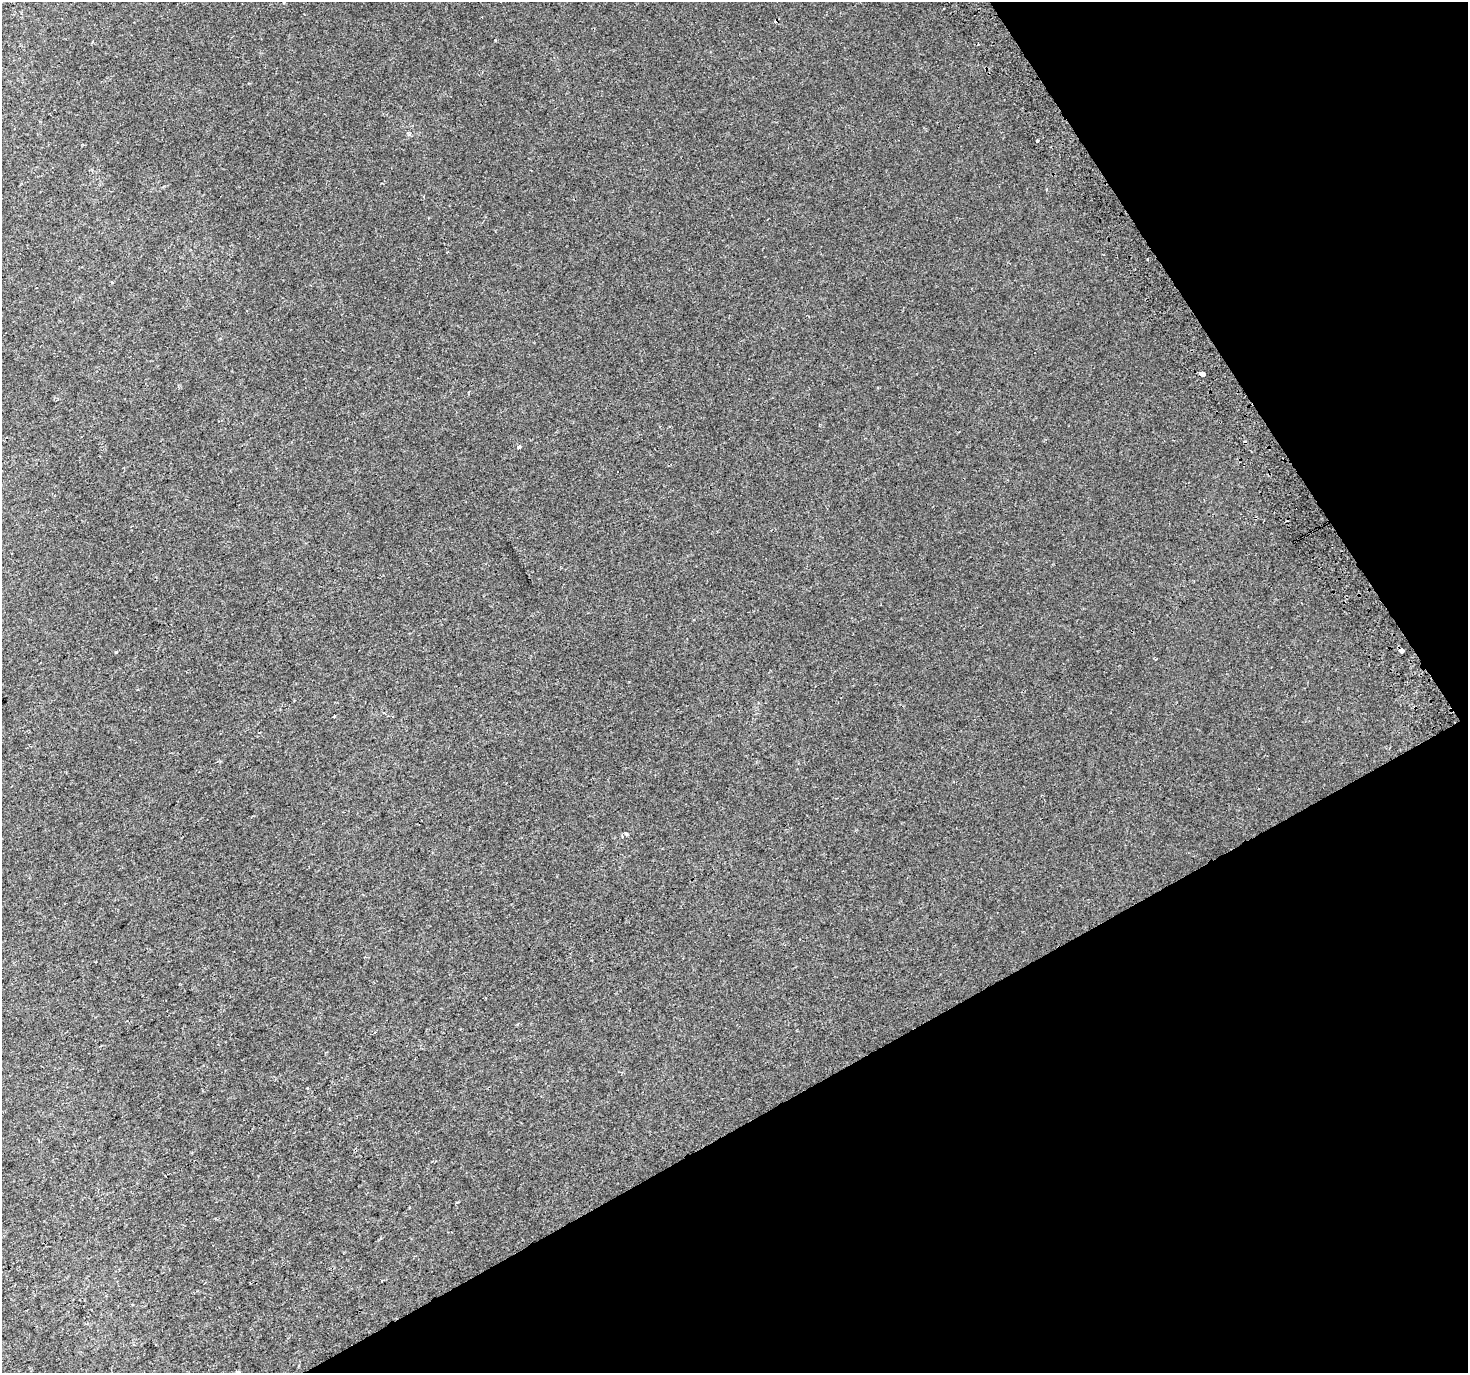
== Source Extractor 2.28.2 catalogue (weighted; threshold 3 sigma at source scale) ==
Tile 12 of 4 x 4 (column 4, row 3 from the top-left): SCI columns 4441-5906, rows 1568-2938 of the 5943 x 5816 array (HDU 1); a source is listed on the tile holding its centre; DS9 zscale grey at full resolution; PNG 1470 x 1375 px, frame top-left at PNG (2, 2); no overlay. Shown black and unused: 28% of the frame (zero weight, under 2 of 3 exposures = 3% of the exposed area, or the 3 px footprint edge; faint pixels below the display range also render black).
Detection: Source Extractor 2.28.2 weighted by HDU 2 'WHT'; one run over the whole footprint, this tile lists its part. Background 0.00151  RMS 0.0029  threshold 0.013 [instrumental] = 3 sigma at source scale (4.5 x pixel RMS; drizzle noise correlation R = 1.50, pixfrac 1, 0.0396/0.0396 arcsec/px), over >= 5 px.
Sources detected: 13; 2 cosmic-ray / hot-pixel residue — not listed; the other 11 listed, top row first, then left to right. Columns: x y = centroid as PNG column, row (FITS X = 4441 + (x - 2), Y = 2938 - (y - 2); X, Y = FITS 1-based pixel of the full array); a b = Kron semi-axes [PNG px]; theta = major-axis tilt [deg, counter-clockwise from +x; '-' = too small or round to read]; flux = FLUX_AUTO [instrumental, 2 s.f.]
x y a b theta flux
1037 141 3 3 - 1.3
1148 259 3 2 - 0.41
1202 374 4 3 - 5.5
519 447 4 3 - 1.6
1401 650 4 4 - 3.7
116 652 3 3 - 0.47
334 716 3 2 - 0.33
375 1032 3 3 - 0.47
307 1089 3 3 - 1.1
457 1202 4 2 - 0.27
238 1372 6 4 -11 0.5
Overlapping masked pixels (flux is a lower limit): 1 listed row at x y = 1401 650
Isophote crosses this tile's border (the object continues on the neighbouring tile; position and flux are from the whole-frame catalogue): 1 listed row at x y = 238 1372